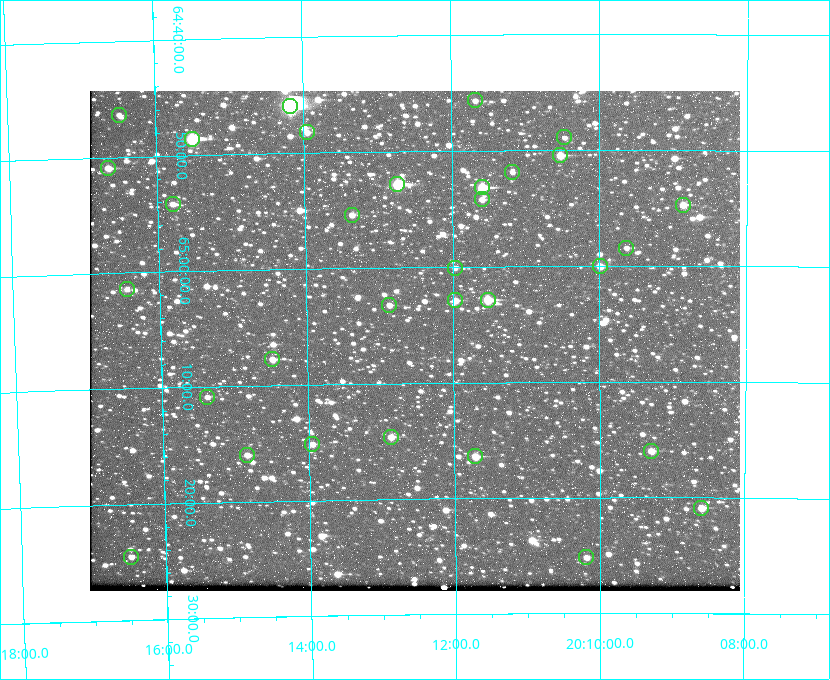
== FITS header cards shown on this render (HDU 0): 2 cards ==
NAXIS1  =                  650 / Width of table row in bytes
NAXIS2  =                  500 / Number of rows in table

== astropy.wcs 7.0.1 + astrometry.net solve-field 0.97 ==
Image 650 x 500 px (HDU 0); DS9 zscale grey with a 90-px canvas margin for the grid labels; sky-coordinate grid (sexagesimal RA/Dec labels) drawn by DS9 from the SOLVED WCS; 32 Tycho-2 reference stars matched to detected sources circled (green)
Header WCS: none
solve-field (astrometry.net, Tycho-2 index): SOLVED blind (the file carries no WCS)
Solved WCS: RA---TAN-SIP/DEC--TAN-SIP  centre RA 20:12:32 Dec +65:06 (303.13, +65.11 deg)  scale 5.18 arcsec/px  FOV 56.1' x 43.2'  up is -179 deg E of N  parity flipped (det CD > 0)
(file carries no celestial WCS; the grid is the blind solution)
Tycho-2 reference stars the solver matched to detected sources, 32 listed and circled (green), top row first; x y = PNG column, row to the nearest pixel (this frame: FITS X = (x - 90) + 1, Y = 500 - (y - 91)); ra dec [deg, ICRS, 3 dp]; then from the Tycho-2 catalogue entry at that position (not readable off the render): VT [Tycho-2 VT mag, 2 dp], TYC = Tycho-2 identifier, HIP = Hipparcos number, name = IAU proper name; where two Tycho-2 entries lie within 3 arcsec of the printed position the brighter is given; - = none
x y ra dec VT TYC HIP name
475 100 302.919 +64.761 11.77 4240-64-1 - -
290 106 303.544 +64.765 7.36 4240-620-1 99731 -
119 115 304.122 +64.773 12.06 4240-1113-1 - -
307 132 303.488 +64.804 11.29 4240-68-1 - -
564 137 302.617 +64.815 11.97 4240-238-1 - -
192 139 303.878 +64.810 8.93 4240-794-1 - -
560 155 302.633 +64.841 10.69 4240-985-1 - -
108 168 304.164 +64.849 10.65 4240-315-1 - -
512 172 302.794 +64.865 12.51 4240-904-1 - -
397 184 303.184 +64.880 9.02 4240-488-1 - -
482 187 302.897 +64.886 9.40 4240-717-1 - -
482 199 302.899 +64.904 11.91 4240-435-1 - -
173 204 303.948 +64.903 11.68 4240-549-1 - -
683 205 302.216 +64.912 11.03 4240-1279-1 - -
352 215 303.341 +64.923 11.58 4240-148-1 - -
626 248 302.408 +64.974 11.97 4240-686-1 - -
600 266 302.498 +65.000 11.22 4240-149-1 - -
455 268 302.992 +65.001 11.85 4240-479-1 - -
127 289 304.112 +65.024 12.29 4240-364-1 - -
455 300 302.992 +65.048 11.44 4240-88-1 - -
488 300 302.882 +65.048 10.25 4240-98-1 - -
389 305 303.217 +65.054 11.98 4240-166-1 - -
272 359 303.620 +65.129 11.18 4240-34-1 - -
207 397 303.846 +65.181 11.99 4240-1077-1 - -
391 437 303.217 +65.244 11.17 4240-236-1 - -
312 444 303.488 +65.252 12.13 4240-1343-1 - -
651 451 302.323 +65.266 11.19 4240-188-1 - -
247 455 303.713 +65.266 11.45 4240-564-1 - -
475 456 302.928 +65.273 10.74 4240-760-1 - -
701 508 302.149 +65.348 11.48 4240-952-1 - -
131 557 304.121 +65.408 11.90 4240-305-1 - -
586 557 302.546 +65.419 11.91 4240-28-1 - -